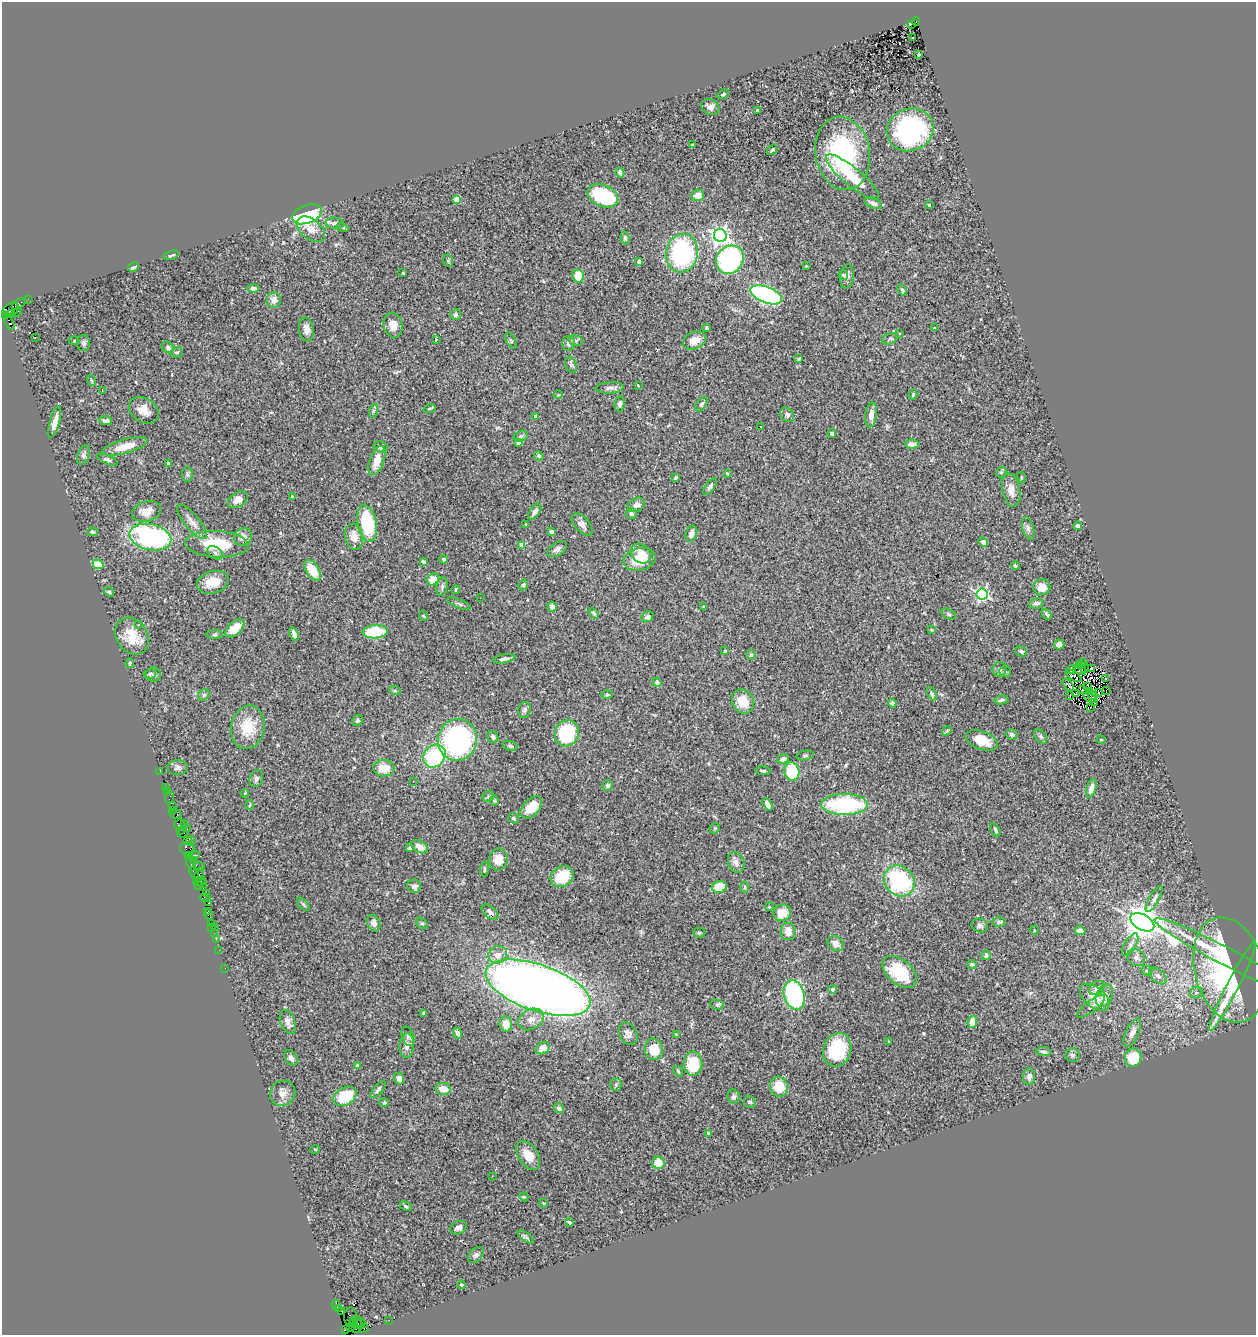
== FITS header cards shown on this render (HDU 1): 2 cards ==
NAXIS1  =                 1254
NAXIS2  =                 1333

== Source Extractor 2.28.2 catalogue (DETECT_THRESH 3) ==
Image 1254 x 1333 px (HDU 1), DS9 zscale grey, 1 PNG px = 1 image px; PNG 1258 x 1337 px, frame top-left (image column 1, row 1333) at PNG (2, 2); each listed source drawn as its Kron ellipse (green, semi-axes under 4 px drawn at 4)
Background 0.642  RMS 0.035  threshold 0.106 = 3 sigma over >= 5 px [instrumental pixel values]
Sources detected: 375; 6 with non-positive FLUX_AUTO (blend fragments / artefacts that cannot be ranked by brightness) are neither listed nor drawn; the other 369 listed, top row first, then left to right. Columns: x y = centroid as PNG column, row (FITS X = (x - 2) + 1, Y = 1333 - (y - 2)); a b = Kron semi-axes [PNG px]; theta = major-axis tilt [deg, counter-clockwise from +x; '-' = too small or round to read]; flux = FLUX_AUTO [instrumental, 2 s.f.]
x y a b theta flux
916 22 4 4 - 230
911 24 4 2 - 47
912 38 3 2 - 6.4
919 54 3 3 - 2.8
723 94 6 4 32 3.9
710 107 9 7 -25 12
757 111 3 3 - 4.1
910 130 24 21 23 320
693 145 3 2 - 1.6
772 150 6 2 53 3.2
843 153 37 27 -80 280
620 173 5 3 - 6.2
853 177 33 9 -40 79
698 195 6 5 - 19
603 196 16 10 -24 180
457 199 4 4 - 31
873 203 9 5 -24 8.4
929 205 3 3 - 2.9
307 214 15 9 20 300
335 223 9 6 -5 8.6
343 227 6 3 -18 3.2
311 229 16 10 -38 22
720 236 6 6 - 1100
625 238 6 4 -76 4.5
682 253 19 16 81 340
171 255 8 3 17 3.6
730 260 15 13 46 430
448 261 6 4 -71 3.2
639 262 4 3 - 6.1
806 266 4 3 - 2
134 267 6 3 29 3.8
403 273 3 2 - 1.7
843 275 5 4 - 3.5
578 276 6 6 - 51
847 276 12 7 82 12
253 288 6 4 -4 7.1
902 290 6 4 -60 4.1
766 295 17 8 -21 490
28 299 2 2 - 7.7
274 300 8 7 - 15
19 304 7 4 32 120
11 309 8 6 24 350
17 312 6 2 45 23
11 314 4 3 - 310
6 315 3 2 - 14
456 315 5 5 - 5.4
10 323 7 4 -65 140
393 325 12 9 -77 25
706 328 3 3 - 5.6
935 328 4 2 - 1.6
306 329 12 7 -81 16
900 333 2 2 - 2.1
35 337 3 3 - 9.2
436 339 3 3 - 2.5
890 339 8 5 21 4.6
695 340 12 8 24 30
74 341 5 3 - 2.7
511 341 9 4 -63 3.8
576 341 7 5 -15 4.6
83 343 8 6 -89 6.1
568 343 7 6 - 7.7
168 347 7 5 -38 6.2
177 352 6 5 - 4.9
799 359 4 3 - 2.4
571 365 8 5 -68 4.6
91 380 6 3 -71 2.4
638 385 4 3 - 3.2
610 388 14 5 4 8.8
102 390 3 2 - 1.2
558 395 4 3 - 1.8
913 395 5 4 - 2.8
620 404 7 5 82 7.9
701 404 8 4 57 5
430 408 6 3 22 2.8
144 410 16 12 -34 25
373 411 7 4 71 3.9
787 415 8 6 -49 8.4
871 415 12 6 83 16
535 416 3 3 - 7.4
106 421 6 4 -8 7.5
55 422 16 5 75 21
760 427 3 3 - 3.4
832 433 4 4 - 4.1
521 436 7 5 16 4.8
518 443 4 3 - 8.7
912 444 7 4 1 15
125 446 23 7 15 40
380 447 7 5 -18 5
84 455 10 6 69 7.1
539 456 5 4 - 4
107 460 11 4 -23 5.5
377 461 15 7 70 32
168 463 4 4 - 2.8
1001 472 5 4 - 3.3
727 474 3 3 - 2.4
187 475 7 5 90 4.8
1021 477 5 3 - 2.1
676 478 3 3 - 3.2
710 487 9 4 52 6
1011 490 17 9 -79 21
292 497 3 3 - 2.5
238 500 11 7 34 20
636 505 9 6 27 13
147 511 15 10 16 23
535 512 9 5 56 8.6
631 514 5 5 - 4.5
192 522 21 7 -50 17
367 523 19 9 -78 150
526 524 2 2 - 1.4
582 524 13 7 -48 13
1078 526 4 4 - 4.9
1028 528 11 5 -74 8.8
93 532 5 4 - 3.2
551 532 4 4 - 8.3
691 534 8 5 71 10
150 537 21 13 -12 370
243 537 9 8 - 16
354 537 13 9 -78 27
983 542 5 4 - 7.7
217 544 32 13 -3 92
521 545 4 4 - 21
557 549 11 6 34 9.7
215 553 8 5 -35 6.8
641 554 11 8 -47 26
444 559 4 4 - 4.2
639 559 16 11 12 58
423 561 4 3 - 4.6
98 564 5 4 - 45
1015 566 4 3 - 3.7
312 570 11 6 -59 46
433 579 6 5 - 26
213 582 16 11 16 38
523 585 5 4 - 3.8
442 587 9 5 81 6.1
1042 587 8 8 - 27
456 590 4 2 - 2.5
109 592 5 4 - 3.4
982 594 5 5 - 420
480 598 2 2 - 2.3
1036 603 7 5 10 6.6
459 604 13 3 -23 5.4
552 607 5 5 - 9.1
703 607 3 3 - 3.2
594 613 6 3 -52 4.5
949 614 8 5 -27 4.1
1047 614 6 3 -46 4.2
424 616 5 3 - 2.2
647 617 6 5 - 5.5
138 625 3 3 - 2.6
235 628 11 6 44 38
931 630 3 2 - 2.2
375 632 13 6 4 90
294 634 7 3 -71 7.3
214 635 8 4 0 4
132 636 19 15 -56 54
1059 644 5 5 - 16
725 651 4 3 - 2.7
1021 651 6 5 - 4.9
751 655 5 4 - 3.8
504 659 11 4 11 7.4
130 663 5 4 - 3.3
1084 663 3 2 - 1.8
1081 664 4 2 - 0.9
1084 668 5 2 - 2.7
1091 668 3 2 - 1.3
999 669 7 6 - 6.3
1072 670 4 2 - 4.3
1080 670 7 5 -33 0.11
1005 672 6 5 - 3.6
150 674 6 4 14 4
153 675 7 7 - 6.5
1074 676 9 3 -33 1.3
1105 678 3 2 - 680
657 682 4 4 - 6.8
1068 685 7 3 -50 2.4
1088 687 4 3 - 120
1082 690 2 2 - 1.6
395 691 6 4 -18 3.3
1106 691 3 2 - 1700
1089 692 3 2 - 2.6
1098 693 3 2 - 2.5
932 694 7 4 -65 7
1076 694 3 2 - 2.2
204 695 6 5 - 4.5
607 695 6 4 2 3.3
1070 696 3 2 - 2.2
1093 696 4 3 - 3.4
1090 698 7 4 -31 2.4
1002 700 7 3 14 4.4
743 701 12 10 -56 43
892 703 4 4 - 6.5
1095 703 3 2 - 1.5
1090 708 3 2 - 4.3
524 710 8 6 77 6.6
357 721 6 5 - 4.6
248 727 22 16 78 68
947 731 5 4 - 2.8
567 733 13 11 71 160
1012 735 5 5 - 5.8
1041 736 8 5 -49 4.8
493 737 6 5 - 6.7
458 740 21 19 77 450
982 740 17 9 -20 46
1101 740 4 4 - 2.2
510 746 7 4 -15 4.4
434 756 12 10 47 210
805 756 9 4 11 4.4
783 759 6 4 22 7.8
177 768 10 7 0 8.8
384 768 11 8 1 35
160 771 2 2 - 9
763 771 7 4 -5 4.9
792 771 9 7 -78 130
256 779 9 6 69 5.9
413 781 3 2 - 2.5
608 785 5 5 - 5.9
165 787 2 2 - 8
1091 788 10 4 72 14
167 792 3 3 - 63
245 793 4 3 - 2
170 797 6 2 70 9.9
488 797 6 5 - 3.9
494 801 5 4 - 2.8
767 804 7 4 -59 11
845 804 23 10 0 220
250 805 5 3 - 2.7
172 806 4 3 - 59
531 807 13 8 46 40
173 810 3 3 - 25
176 814 6 3 -12 69
514 818 5 5 - 4.8
179 824 5 4 - 80
184 824 3 3 - 49
715 828 6 4 44 2.9
187 829 2 2 - 32
180 830 3 2 - 7.4
995 830 7 4 -64 4.6
182 833 5 3 - 31
187 840 3 2 - 63
191 841 5 3 - 7.3
419 847 9 6 -32 19
410 848 4 3 - 3.2
187 849 7 6 - 110
188 855 4 2 - 28
193 856 6 3 18 36
498 859 11 9 84 30
193 860 4 3 - 18
736 862 10 8 -70 12
191 864 7 3 -67 130
199 866 6 3 -9 23
484 869 7 4 85 4.1
194 873 6 3 -64 63
199 874 7 4 72 100
562 877 12 10 32 85
200 881 6 3 21 110
899 881 16 14 -47 250
203 883 3 2 - 51
198 886 3 2 - 23
414 886 7 6 - 10
719 887 7 6 - 47
745 887 5 3 - 2.9
203 888 3 2 - 20
206 893 2 2 - 46
205 898 5 3 - 27
1154 899 14 5 61 8.5
209 903 3 3 - 55
303 904 8 4 -48 4.4
769 907 4 3 - 2.2
208 912 3 3 - 25
490 912 10 5 -40 7.4
782 913 9 8 - 35
209 914 5 3 - 54
999 922 7 5 0 4.8
1142 922 13 7 -30 5500
211 923 3 2 - 15
374 923 9 6 -65 8.6
422 923 6 5 - 4.4
980 926 8 6 -23 6.1
212 927 2 2 - 28
215 927 3 2 - 5.8
1034 930 4 3 - 1.5
1080 931 5 4 - 15
788 932 8 7 - 23
214 933 2 2 - 19
699 933 6 5 - 3.7
216 939 2 2 - 23
836 944 9 7 -36 16
1130 945 12 5 60 9.5
219 950 2 2 - 11
498 955 9 8 - 21
986 955 5 4 - 6.2
1222 955 76 9 -28 140
1136 958 9 8 - 11
972 964 5 4 - 3.7
225 968 2 2 - 8.5
1229 970 54 35 -75 430
1147 971 5 5 - 3.9
900 972 20 12 -41 100
1158 976 10 6 -42 12
1232 987 50 6 63 100
538 988 55 23 -19 2900
1097 988 8 6 33 8.9
833 989 4 4 - 5.8
1196 993 6 5 - 7.1
794 995 15 10 -74 330
1104 996 12 7 65 19
1095 997 17 10 -41 33
717 1005 7 5 -21 4.2
1091 1006 17 5 37 10
423 1013 4 3 - 3
531 1019 13 10 28 19
288 1022 12 7 -69 12
972 1022 6 5 - 23
506 1024 7 6 - 28
458 1033 6 4 -70 7.5
1132 1033 15 6 65 16
628 1034 12 8 -62 11
676 1034 4 4 - 1.8
408 1036 10 6 -69 6.5
889 1042 3 3 - 10
407 1046 12 7 86 15
543 1048 8 5 30 19
654 1049 11 9 -76 64
837 1050 17 14 72 120
1044 1052 7 4 -5 5.4
1072 1055 7 7 - 5.7
291 1058 8 5 -60 9
1133 1058 9 8 - 67
693 1064 12 9 -88 98
357 1065 4 4 - 2.8
678 1071 6 4 -54 3
1029 1077 8 6 89 8.6
399 1079 6 5 - 11
616 1085 6 5 - 4.7
779 1087 10 8 -75 52
378 1089 10 4 50 6.7
443 1089 8 6 -6 25
283 1093 13 12 - 17
345 1096 12 8 29 79
733 1097 7 6 - 5.9
384 1102 5 4 - 2.6
750 1102 6 5 - 5.7
559 1108 5 4 - 7.4
708 1133 3 3 - 2.9
315 1149 5 3 - 1.9
528 1155 16 9 -57 34
658 1163 6 6 - 43
492 1176 2 2 - 1.3
524 1197 4 3 - 2
543 1203 4 3 - 1.8
406 1206 6 4 -28 3.6
569 1222 4 3 - 4.4
458 1228 8 6 26 11
526 1237 9 4 -36 4.5
476 1255 9 6 45 6.4
461 1285 4 3 - 2.5
336 1305 5 2 - 22
338 1309 4 2 - 22
342 1311 3 2 - 23
350 1316 9 6 82 200
389 1320 2 2 - 10
354 1321 3 3 - 250
357 1322 7 3 -82 74
361 1323 5 4 - 400
352 1324 4 3 - 290
351 1328 4 3 - 120
364 1328 4 3 - 37
346 1329 3 2 - 58
356 1329 2 2 - 10
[6 non-positive-flux detections neither listed nor drawn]